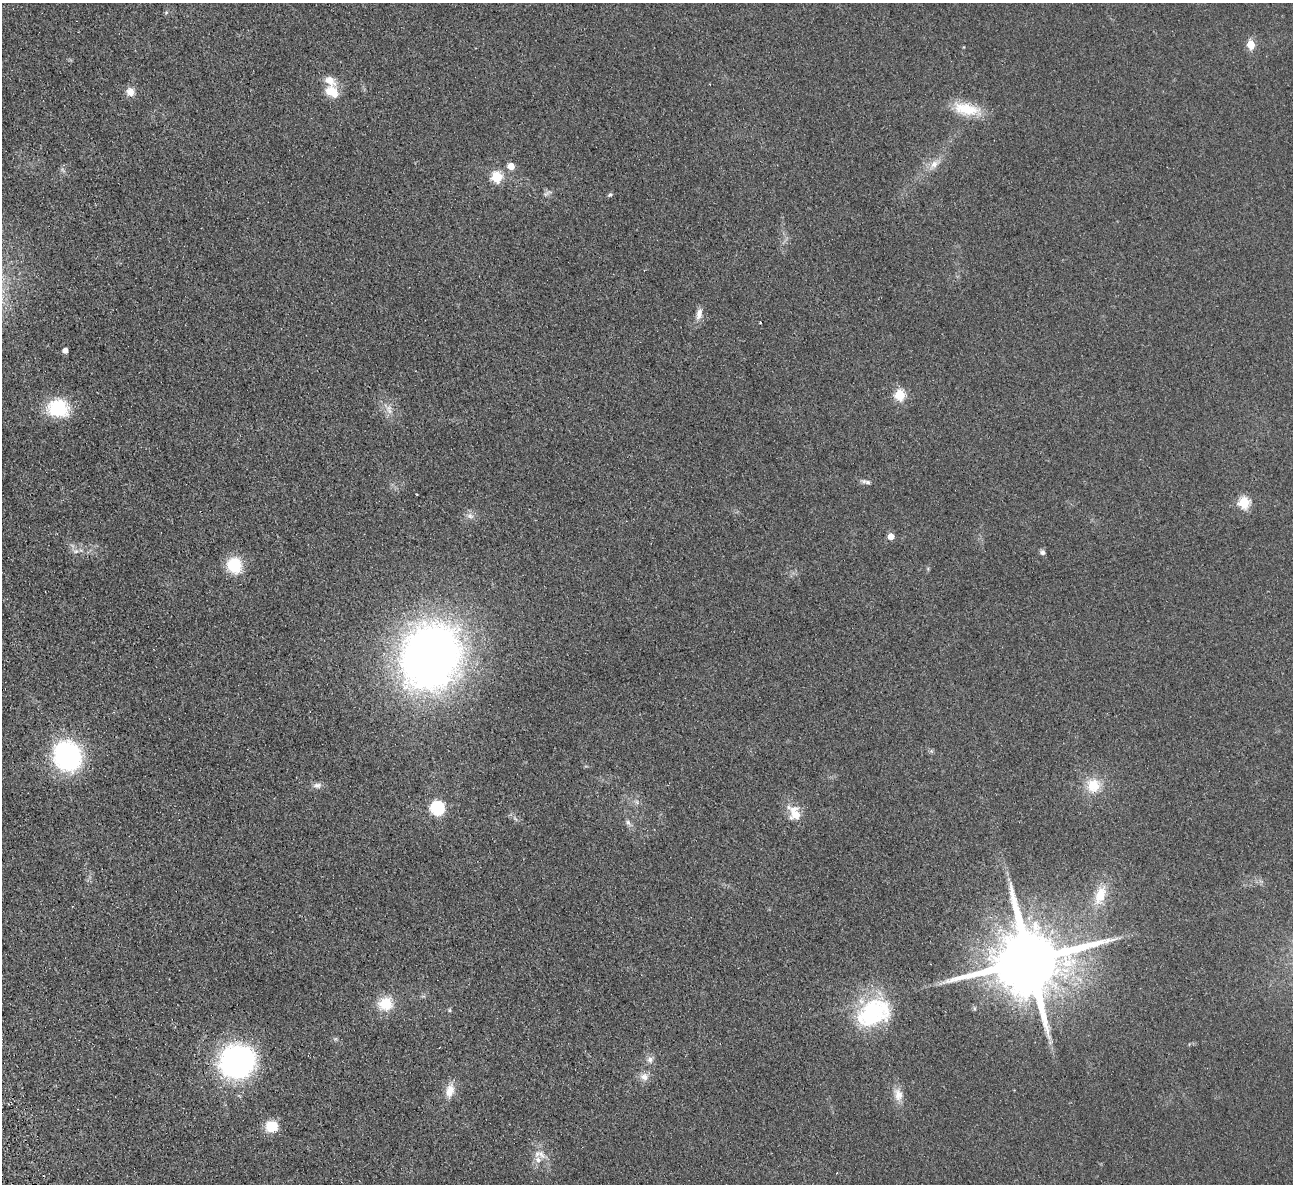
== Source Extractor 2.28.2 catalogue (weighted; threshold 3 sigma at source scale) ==
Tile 7 of 4 x 4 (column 3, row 2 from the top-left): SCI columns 2636-3926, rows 2648-3829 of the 5272 x 5176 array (HDU 1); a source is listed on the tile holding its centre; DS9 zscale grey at full resolution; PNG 1295 x 1186 px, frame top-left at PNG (2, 3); no overlay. Shown black and unused: <1% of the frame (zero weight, under 2 of 3 exposures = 3% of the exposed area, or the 3 px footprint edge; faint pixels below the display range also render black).
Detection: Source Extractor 2.28.2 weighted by HDU 2 'WHT'; one run over the whole footprint, this tile lists its part. Background 0.0624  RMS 0.0095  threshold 0.0429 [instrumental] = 3 sigma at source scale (4.5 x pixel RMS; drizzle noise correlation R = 1.50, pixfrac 1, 0.05/0.05 arcsec/px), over >= 5 px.
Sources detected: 48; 1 inside a brighter object's white glare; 1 cosmic-ray / hot-pixel residue — not listed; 3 inside a brighter listed object's ellipse — not listed separately; the other 43 listed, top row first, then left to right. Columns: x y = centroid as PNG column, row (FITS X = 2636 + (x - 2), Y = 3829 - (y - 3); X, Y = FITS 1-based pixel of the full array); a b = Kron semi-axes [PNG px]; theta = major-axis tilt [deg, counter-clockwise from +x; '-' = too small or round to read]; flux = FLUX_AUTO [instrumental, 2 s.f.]
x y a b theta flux
1251 44 5 5 - 27
130 92 11 10 - 7.2
332 92 17 11 -35 19
966 109 36 14 -13 30
934 164 16 9 48 8.9
511 166 6 6 - 9.9
497 177 6 6 - 61
547 193 13 4 31 2.5
610 195 6 5 - 1.7
699 314 16 7 79 7
65 351 4 4 - 7.8
900 395 5 5 - 66
58 408 21 17 -13 51
389 408 9 6 16 4.2
868 482 10 5 -26 2.7
1244 502 6 5 - 73
470 516 10 7 -17 4.3
891 536 5 5 - 11
76 551 8 5 -6 2.9
1042 552 7 6 - 2.7
234 565 16 14 -55 35
431 657 67 57 68 640
931 751 7 4 -71 1.4
68 756 20 17 -59 230
317 785 12 7 3 4.4
1093 785 18 18 - 23
437 808 6 6 - 160
796 814 17 13 45 13
628 822 8 7 - 3.1
1100 895 28 14 72 24
1029 961 22 17 14 13000
385 1004 18 17 - 22
974 1008 5 4 - 1.4
450 1010 6 4 89 1.2
871 1013 51 26 31 87
335 1039 6 4 18 1.4
650 1060 9 8 - 4.2
237 1061 25 22 22 290
644 1077 11 11 - 6.7
450 1091 18 10 77 12
898 1095 19 11 -80 10
272 1126 11 10 - 26
541 1154 16 8 -57 8.2